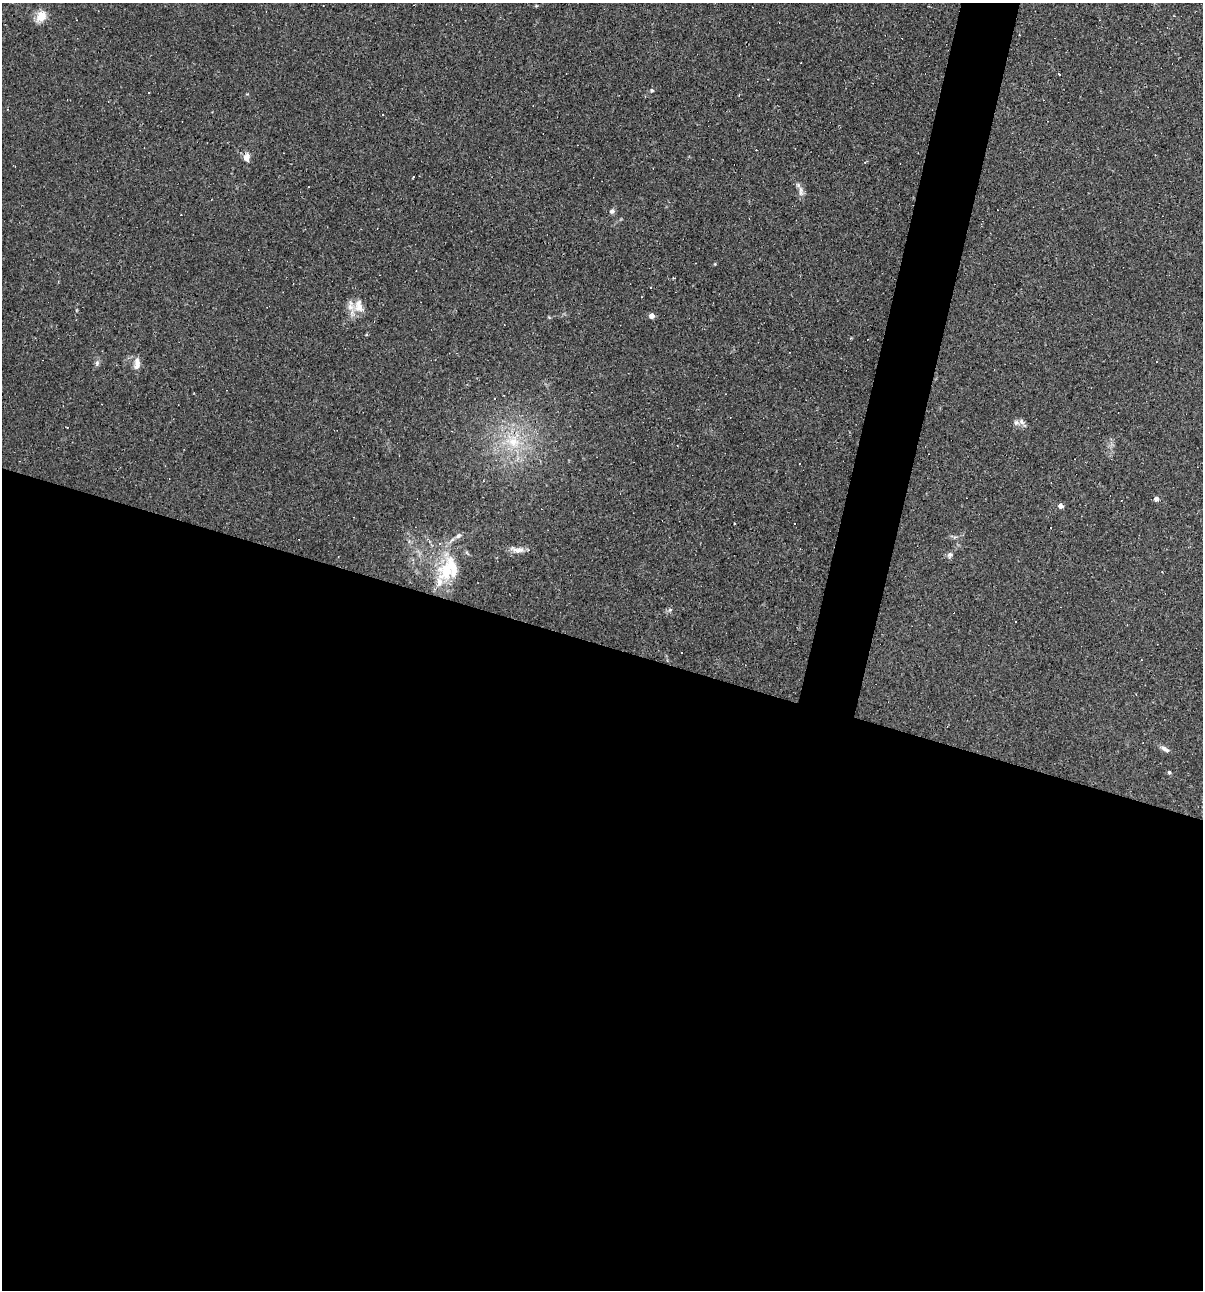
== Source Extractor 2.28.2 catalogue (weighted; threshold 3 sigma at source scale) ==
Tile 14 of 4 x 4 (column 2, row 4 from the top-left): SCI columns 1323-2523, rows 1-1288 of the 5172 x 5154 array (HDU 1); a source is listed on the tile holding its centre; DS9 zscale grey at full resolution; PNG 1205 x 1292 px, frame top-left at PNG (2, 3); no overlay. Shown black and unused: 53% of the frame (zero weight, under 2 of 3 exposures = <1% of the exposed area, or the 3 px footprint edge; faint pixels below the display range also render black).
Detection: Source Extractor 2.28.2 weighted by HDU 2 'WHT'; one run over the whole footprint, this tile lists its part. Background 0.0888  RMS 0.0065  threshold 0.0292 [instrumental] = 3 sigma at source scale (4.5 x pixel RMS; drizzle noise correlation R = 1.50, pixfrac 1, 0.05/0.05 arcsec/px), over >= 5 px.
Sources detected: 44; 15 cosmic-ray / hot-pixel residue — not listed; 4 inside a brighter listed object's ellipse — not listed separately; the other 25 listed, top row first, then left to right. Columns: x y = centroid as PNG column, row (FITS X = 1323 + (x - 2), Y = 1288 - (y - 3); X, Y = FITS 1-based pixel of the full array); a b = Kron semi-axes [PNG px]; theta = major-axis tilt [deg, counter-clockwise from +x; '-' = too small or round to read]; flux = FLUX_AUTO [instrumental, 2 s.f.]
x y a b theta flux
536 6 5 3 - 0.64
41 16 16 12 50 7.2
1059 74 3 3 - 6.6
652 90 5 4 - 0.73
246 158 10 9 - 3.7
865 162 4 3 - 0.66
413 177 3 3 - 2.1
800 190 11 4 -84 2.7
612 211 7 6 - 1.7
715 264 4 3 - 0.55
359 306 19 12 -84 7.6
651 316 4 4 - 4.9
97 363 7 6 - 1.6
137 364 17 7 86 4.3
1022 422 9 7 -53 2.2
514 441 17 15 -68 17
1156 499 4 4 - 3.6
1060 506 5 4 - 3.6
458 536 8 6 32 1.9
517 550 21 6 -12 4.1
950 555 8 7 - 1.7
447 571 27 20 90 27
1162 572 3 2 - 0.65
1165 749 12 5 -31 2.7
1169 772 4 4 - 1.1